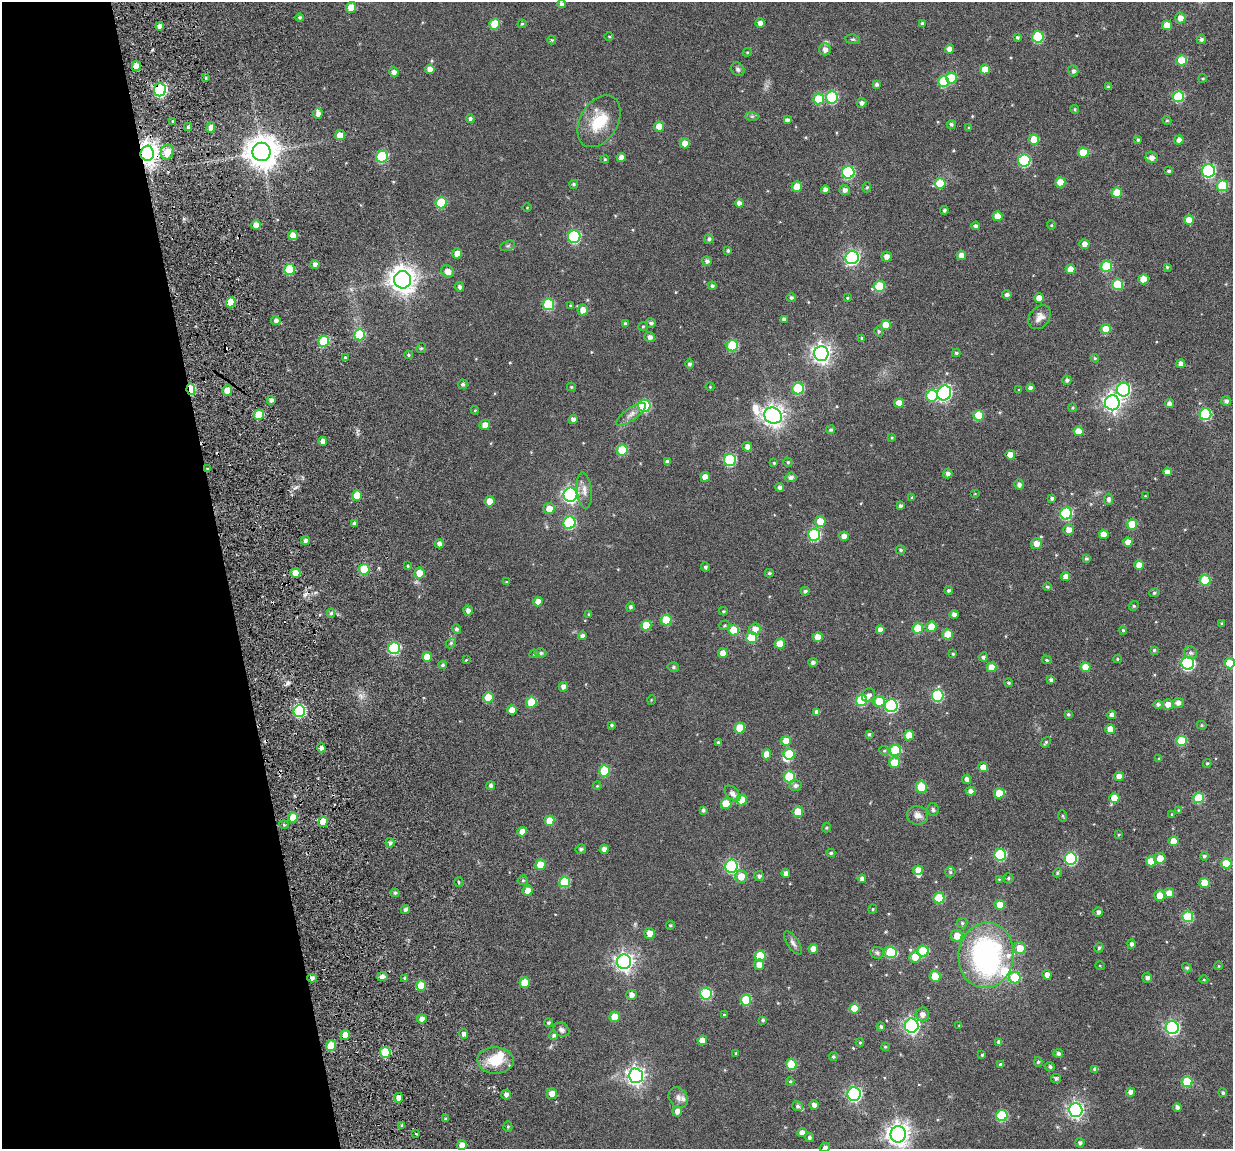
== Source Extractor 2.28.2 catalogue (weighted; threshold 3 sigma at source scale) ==
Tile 5 of 4 x 4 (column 1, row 2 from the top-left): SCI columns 135-1365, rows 2517-3663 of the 5280 x 5236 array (HDU 1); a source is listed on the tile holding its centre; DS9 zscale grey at full resolution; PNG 1235 x 1151 px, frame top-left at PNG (2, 2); each listed source drawn as its Kron ellipse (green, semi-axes under 4 px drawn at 4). Shown black and unused: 18% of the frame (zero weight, under 3 of 6 exposures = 11% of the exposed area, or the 3 px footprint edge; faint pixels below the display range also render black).
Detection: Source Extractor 2.28.2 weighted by HDU 2 'WHT'; one run over the whole footprint, this tile lists its part. Background 0.0889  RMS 0.0097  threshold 0.0396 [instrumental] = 3 sigma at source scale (4.09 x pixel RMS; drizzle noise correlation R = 1.36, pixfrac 0.8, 0.05/0.05 arcsec/px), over >= 5 px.
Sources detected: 474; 2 inside a brighter object's white glare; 2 cosmic-ray / hot-pixel residue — neither listed nor drawn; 9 inside a brighter listed object's ellipse — not listed separately; the other 461 listed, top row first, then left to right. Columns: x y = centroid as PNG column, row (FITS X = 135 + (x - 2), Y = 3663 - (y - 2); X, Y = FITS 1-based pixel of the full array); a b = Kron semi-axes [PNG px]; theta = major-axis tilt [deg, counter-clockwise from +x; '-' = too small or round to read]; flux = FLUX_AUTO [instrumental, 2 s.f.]
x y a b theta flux
562 4 4 4 - 2.8
351 7 5 5 - 9.3
300 17 4 4 - 1.3
1180 18 5 5 - 6
760 23 5 4 - 3.8
922 23 4 4 - 1.5
495 24 5 5 - 25
522 24 4 4 - 1.1
1167 25 5 5 - 9.1
160 26 4 4 - 4.1
609 37 5 3 - 0.76
1017 37 4 4 - 1.7
1038 37 6 5 - 47
853 39 7 5 -6 1.3
1201 39 4 4 - 2.1
552 40 4 4 - 0.86
825 49 6 6 - 4
949 49 4 4 - 5
747 52 4 4 - 0.89
1182 60 5 5 - 19
136 66 5 4 - 8.5
430 69 5 4 - 5.1
738 69 7 6 - 2
985 69 5 5 - 11
1073 71 5 5 - 2.6
394 72 5 5 - 3.7
206 78 4 3 - 0.99
951 78 5 5 - 28
1203 78 4 2 - 0.74
944 81 5 5 - 37
877 84 4 4 - 2.5
1109 87 3 3 - 2.1
160 90 6 6 - 130
832 97 6 6 - 62
1178 97 5 5 - 51
819 99 5 5 - 24
862 103 5 5 - 2.8
1075 109 4 3 - 0.99
318 114 5 4 - 3.9
752 116 7 4 0 1.4
470 119 4 4 - 2.2
787 120 4 4 - 2.8
1167 120 5 4 - 1
173 121 4 4 - 1.1
599 121 28 18 59 28
951 124 4 4 - 1.6
659 126 5 5 - 11
188 127 4 4 - 1.5
211 127 5 4 - 5
969 128 4 4 - 1.1
340 135 5 5 - 8.1
1034 139 5 5 - 15
1138 140 4 4 - 1.5
1179 140 5 4 - 4.2
685 143 5 5 - 7.3
167 152 7 6 - 12
262 152 9 9 - 1600
1083 152 5 5 - 14
147 153 7 6 - 710
382 157 6 5 - 60
621 157 4 4 - 5.4
1152 157 6 5 - 5
605 159 4 3 - 1.1
1024 160 6 6 - 79
1169 171 4 3 - 1.8
1208 171 6 6 - 110
848 172 6 6 - 83
1060 182 5 5 - 15
940 183 5 5 - 28
574 184 4 4 - 1.7
797 186 5 5 - 12
1222 186 5 5 - 40
867 187 5 4 - 1
825 190 4 4 - 4.4
845 190 5 5 - 3.3
1117 193 5 5 - 17
441 203 6 5 - 38
739 203 4 4 - 3.8
527 208 4 3 - 0.6
944 210 4 4 - 1.7
998 216 5 4 - 9.8
1189 220 5 5 - 8.7
256 225 5 5 - 6.3
1051 225 5 4 - 0.85
976 226 4 4 - 2.4
293 235 5 4 - 7.8
574 237 6 6 - 93
709 239 5 4 - 1.8
1084 244 5 5 - 3.6
508 246 8 4 19 1.5
728 251 4 4 - 1.6
457 253 5 5 - 6.9
961 255 5 4 - 6
886 257 5 5 - 4.2
852 258 7 6 - 160
707 261 5 5 - 2.5
315 264 4 4 - 3.1
1106 266 5 5 - 39
1167 267 4 4 - 1.2
289 269 5 5 - 36
1071 269 5 4 - 8.2
448 271 7 5 -34 6.3
1143 279 5 5 - 13
403 280 8 8 - 920
1118 284 5 5 - 34
712 286 4 4 - 1.9
879 286 5 5 - 32
460 287 5 4 - 2.3
1007 295 5 4 - 2.5
791 298 5 4 - 1.7
847 298 4 3 - 0.83
1039 298 5 4 - 8.7
231 302 5 4 - 15
548 304 6 5 - 47
570 305 4 3 - 0.82
583 310 5 5 - 6.8
1040 317 13 9 51 5.5
784 319 4 4 - 2.9
276 321 5 4 - 2.8
651 323 5 5 - 2.1
625 324 4 4 - 1.7
886 325 5 5 - 13
643 326 5 4 - 0.96
1106 329 5 5 - 16
879 331 5 4 - 1.3
360 335 5 5 - 39
650 337 5 5 - 3.4
862 338 4 3 - 0.77
324 341 5 5 - 41
732 346 5 5 - 44
421 348 5 4 - 1.2
821 353 7 7 - 420
956 353 4 3 - 1.5
408 355 4 4 - 1.1
345 357 3 3 - 0.99
1095 358 4 4 - 0.92
689 364 4 4 - 2.1
1180 364 4 4 - 4
1067 380 4 4 - 2.2
463 384 5 4 - 1.8
571 387 4 3 - 0.96
710 387 4 4 - 0.76
1030 388 4 4 - 2.7
191 389 6 4 -80 40
798 389 6 5 - 44
1019 390 4 3 - 0.66
1123 390 7 7 - 130
227 391 5 5 - 11
944 393 7 6 - 150
932 396 6 5 - 44
271 400 4 4 - 2.6
1226 401 5 4 - 2.4
899 403 5 4 - 8.5
1112 403 7 7 - 340
1169 403 4 4 - 3.2
644 406 6 6 - 63
1072 408 4 4 - 1.1
475 410 4 4 - 0.78
631 414 17 6 36 5.1
1205 414 6 6 - 64
259 415 5 5 - 21
979 415 5 5 - 23
773 416 9 8 - 580
573 419 4 4 - 3.8
485 425 5 5 - 5.5
831 430 4 4 - 1.4
1078 431 5 5 - 9.8
892 438 4 3 - 0.96
323 441 4 4 - 4.2
747 447 5 5 - 4.4
622 450 5 5 - 31
1010 455 5 4 - 8.7
730 460 6 6 - 76
667 462 4 4 - 2.5
788 462 4 4 - 1.2
774 463 4 4 - 1
208 469 4 3 - 1.2
1167 472 4 4 - 4.8
948 474 5 4 - 3
705 477 5 4 - 5.8
791 477 5 5 - 3.2
1019 485 5 4 - 2.9
780 487 4 4 - 2.4
584 490 18 7 -84 5.6
975 494 5 3 - 0.66
570 495 7 7 - 230
357 496 5 4 - 15
1145 496 3 3 - 0.55
912 497 4 3 - 0.97
1052 498 4 3 - 2
1109 499 6 4 81 2.7
490 501 5 5 - 8.3
900 506 4 4 - 2
549 509 5 5 - 8.4
1066 513 6 6 - 74
820 521 5 5 - 14
354 523 3 3 - 1.8
569 523 6 6 - 66
1132 524 5 5 - 23
1069 530 5 5 - 5.5
1104 534 5 5 - 8.2
814 535 6 6 - 74
844 536 5 4 - 5.1
305 541 4 4 - 3.1
1128 542 4 4 - 7.9
439 544 4 4 - 4
1036 544 6 5 - 7.2
900 550 5 4 - 1.4
1086 559 4 4 - 1.6
1139 565 5 4 - 7.3
408 566 4 4 - 0.94
705 567 4 4 - 1.7
364 569 5 5 - 31
295 573 5 5 - 8.5
419 573 5 5 - 12
769 573 4 3 - 1.2
1066 577 4 4 - 5.2
1205 580 5 5 - 35
506 582 4 3 - 0.66
1047 587 4 4 - 1.3
948 590 4 4 - 1.7
805 591 4 4 - 1.9
1154 593 5 4 - 1.3
538 602 5 4 - 6.3
1134 606 5 4 - 1.1
630 607 4 4 - 2.1
468 611 5 4 - 3.3
723 611 4 3 - 0.94
331 613 4 4 - 1.4
589 614 4 4 - 0.83
954 614 4 4 - 3.3
666 620 5 5 - 26
1222 624 3 3 - 1.3
646 625 5 5 - 14
724 625 5 4 - 1.2
931 627 5 5 - 13
918 628 5 5 - 22
457 629 5 4 - 2.2
755 629 6 5 - 8.2
880 629 4 4 - 4.3
734 630 5 5 - 23
1123 630 4 4 - 1.2
948 634 5 5 - 17
582 636 4 4 - 3
752 637 5 5 - 27
818 637 5 5 - 7.7
451 643 6 4 47 1.3
780 644 5 5 - 14
394 648 6 5 - 75
1154 650 4 4 - 1.1
541 653 6 4 0 1.7
723 653 5 4 - 7.4
1191 653 7 6 - 2.4
534 654 4 4 - 0.91
953 654 3 3 - 1.1
427 657 5 5 - 14
983 657 4 4 - 1.8
1117 659 4 4 - 0.78
466 660 3 2 - 0.66
1047 660 5 4 - 1.3
813 662 5 4 - 2.4
1188 663 6 6 - 120
1230 663 5 5 - 17
443 665 4 4 - 1.4
673 667 6 4 -15 1.4
991 667 5 5 - 11
1085 667 5 5 - 10
1051 680 4 4 - 2.4
1008 683 4 4 - 1.1
563 687 5 4 - 3.6
869 695 7 6 - 2.9
937 696 6 6 - 66
488 698 5 5 - 18
651 700 5 3 - 0.61
862 700 6 5 - 46
879 701 6 5 - 17
531 702 5 5 - 24
1178 703 5 5 - 4
1168 704 5 5 - 6.3
1158 705 5 4 - 2.1
891 706 6 6 - 99
512 710 5 4 - 7.2
299 711 6 5 - 89
817 712 4 4 - 3.8
1068 714 4 3 - 1.3
1112 715 4 4 - 3.9
612 725 4 4 - 1.3
1202 725 5 4 - 1.1
740 728 5 5 - 22
1110 729 5 5 - 8.3
869 734 4 3 - 1.3
909 735 5 5 - 13
786 741 5 5 - 11
1181 741 5 5 - 30
718 742 4 4 - 1.8
1046 742 6 4 52 1.2
321 748 4 4 - 4.2
895 750 5 5 - 46
884 751 5 4 - 1.2
766 754 5 4 - 8.7
789 754 5 5 - 22
1159 759 4 4 - 0.73
894 763 5 5 - 14
1207 763 4 4 - 1.3
983 767 5 4 - 7.2
604 771 6 5 - 31
789 777 5 5 - 34
1119 777 5 5 - 6.2
967 779 5 4 - 3.7
795 785 6 5 - 2.5
491 786 4 4 - 2.3
597 786 4 3 - 0.7
921 787 6 5 - 26
971 791 5 4 - 3.7
732 793 9 5 -45 4.5
999 793 5 5 - 19
1114 798 5 5 - 13
1198 798 5 5 - 31
741 800 5 5 - 14
726 804 5 5 - 19
703 810 4 4 - 1.8
933 810 6 5 - 1.8
1178 810 4 2 - 0.56
798 812 5 5 - 15
1172 814 4 3 - 0.72
917 815 10 9 - 5
1063 816 6 4 -87 0.98
293 817 5 5 - 15
549 821 5 5 - 11
323 822 5 4 - 15
284 825 5 3 - 1.1
826 827 5 4 - 1
522 832 5 4 - 6.8
1119 835 3 3 - 0.79
1173 841 5 5 - 11
390 843 4 4 - 2
581 849 5 5 - 1.8
604 849 4 4 - 4.3
831 853 4 4 - 1.2
1000 855 6 6 - 60
1204 856 4 4 - 1.7
1160 858 5 5 - 7.9
1071 859 6 6 - 87
1151 861 5 5 - 16
1226 864 5 5 - 22
540 865 5 5 - 14
731 866 6 6 - 110
918 870 5 4 - 7.4
950 872 5 5 - 1.1
786 873 4 4 - 4
1057 873 5 4 - 1.3
741 876 6 6 - 11
759 876 5 5 - 2.4
1008 878 5 5 - 1.4
862 879 4 4 - 3.7
999 879 4 3 - 0.63
523 880 5 5 - 1.2
458 882 5 3 - 1.1
565 882 5 5 - 31
1204 883 5 5 - 15
528 890 5 5 - 6.8
395 893 4 4 - 1.3
1169 893 5 5 - 7.7
1160 895 5 5 - 9
939 898 5 5 - 34
1000 905 5 5 - 12
873 909 4 4 - 0.87
405 910 4 4 - 2.4
1098 912 5 4 - 2.9
1188 917 5 5 - 42
962 923 5 5 - 1.3
670 925 4 4 - 1
649 933 5 5 - 6.8
957 936 6 5 - 9.6
793 943 13 6 -56 3.2
1131 944 5 4 - 2.3
1020 948 6 6 - 12
1099 948 5 4 - 1.6
813 949 5 4 - 6.9
923 951 6 5 - 36
891 952 6 5 - 43
877 953 7 6 - 2.1
986 955 33 28 83 170
760 956 5 5 - 26
915 957 6 5 - 12
624 962 7 7 - 370
759 965 5 5 - 6.8
1100 966 5 3 - 0.68
1219 966 4 3 - 0.6
1187 968 5 4 - 1.7
1047 975 5 4 - 5.4
935 976 5 5 - 16
382 977 5 4 - 3.6
312 978 4 4 - 2.3
405 978 4 4 - 1.5
1015 978 6 5 - 25
1147 978 5 5 - 2.7
1204 980 4 3 - 0.72
525 983 5 5 - 15
421 986 5 5 - 13
706 994 6 6 - 55
631 995 5 5 - 4.4
746 1000 5 5 - 33
854 1008 5 5 - 15
922 1014 7 6 - 4.4
724 1015 4 3 - 0.89
614 1017 5 5 - 12
422 1019 4 4 - 4.9
763 1020 4 3 - 1.5
548 1023 4 4 - 1.4
912 1025 7 7 - 240
959 1026 3 3 - 0.61
881 1027 4 4 - 1.7
1172 1028 6 6 - 140
561 1030 8 6 -26 2.7
463 1034 5 4 - 2.8
345 1035 5 4 - 10
554 1035 4 4 - 2.1
702 1040 5 4 - 6.5
999 1042 4 4 - 3
860 1043 4 4 - 0.9
331 1046 5 5 - 23
885 1047 4 3 - 0.9
385 1052 5 5 - 32
736 1053 3 3 - 0.7
1058 1054 4 4 - 2.5
982 1055 3 3 - 1.2
833 1057 4 4 - 1.4
495 1060 18 13 -2 21
1038 1062 5 4 - 1.2
1000 1064 4 4 - 1.3
791 1065 5 5 - 27
1050 1067 5 4 - 1.7
1095 1069 4 4 - 2.6
636 1076 7 7 - 360
1056 1078 5 4 - 2
790 1081 4 3 - 0.99
1187 1082 5 5 - 27
1130 1092 4 4 - 4.7
1223 1093 4 4 - 1.5
552 1094 5 5 - 6.7
854 1094 7 6 - 180
506 1095 5 4 - 3.2
398 1098 5 4 - 3.9
678 1098 11 9 -56 4.2
814 1105 5 4 - 3.4
797 1106 5 5 - 1.6
1177 1107 4 4 - 3
1075 1110 7 7 - 250
677 1111 5 4 - 3.8
1002 1116 5 5 - 46
446 1119 4 3 - 1.4
402 1125 4 3 - 1.4
508 1127 5 4 - 1.1
802 1133 4 4 - 5
416 1134 3 2 - 0.79
898 1134 8 8 - 650
809 1137 4 4 - 1.8
1080 1143 4 4 - 1.9
462 1145 5 4 - 6.3
825 1147 5 4 - 2.5
Overlapping masked pixels (flux is a lower limit): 4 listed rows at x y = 160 90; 147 153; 191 389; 208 469
Isophote crosses this tile's border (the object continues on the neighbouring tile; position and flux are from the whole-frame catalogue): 2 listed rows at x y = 1230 663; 825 1147